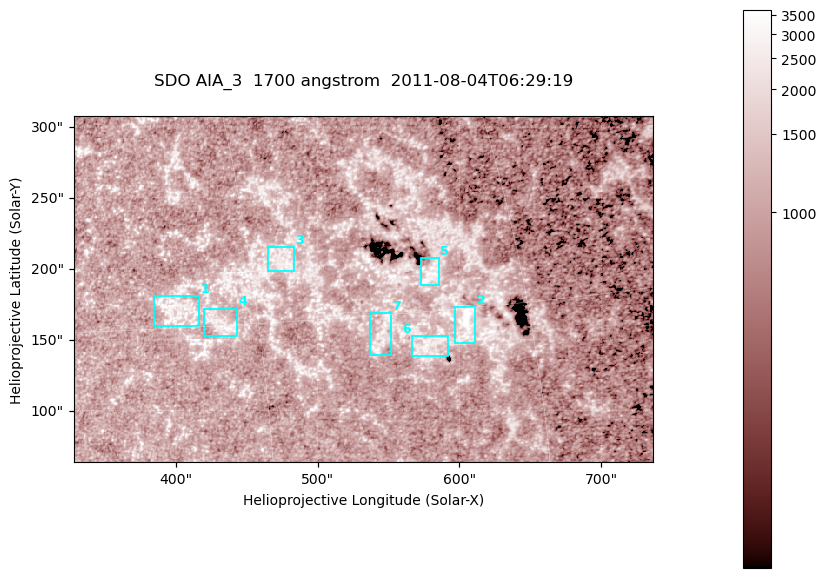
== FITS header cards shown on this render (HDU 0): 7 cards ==
TELESCOP= 'SDO     '           /
INSTRUME= 'AIA_3   '           /
WAVELNTH=                 1700 /
WAVEUNIT= 'angstrom'           /
DATE-OBS= '2011-08-04T06:29:19.714' /
CTYPE1  = 'HPLN-TAN'           /
CTYPE2  = 'HPLT-TAN'           /

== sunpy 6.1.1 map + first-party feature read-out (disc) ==
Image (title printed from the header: SDO AIA_3  1700 angstrom  2011-08-04T06:29:19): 666 x 399 px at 0.613 arcsec/px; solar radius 946 arcsec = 1543 px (partial field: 3.6% of the solar disc is inside the frame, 100% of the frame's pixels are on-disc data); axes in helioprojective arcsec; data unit not stated in the header (colour bar unlabelled)
Pointing: header CRPIX1/2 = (2049.23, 2048.32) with CRVAL1/2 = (0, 0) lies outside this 666 x 399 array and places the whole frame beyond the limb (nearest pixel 1.4 R_sun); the SolarSoft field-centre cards XCEN/YCEN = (532.1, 185.8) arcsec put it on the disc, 2061 arcsec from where CRPIX/CRVAL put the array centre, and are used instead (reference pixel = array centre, CRVAL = XCEN/YCEN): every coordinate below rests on XCEN/YCEN
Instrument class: DISC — disc imager (sunpy class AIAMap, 1700 A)
Bright regions (active regions / flare kernels): reference = the on-disc median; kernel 5 px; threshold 5 sigma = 1297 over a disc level ~992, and >= 1.15x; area >= 265 px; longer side >= 5 px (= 3.1 arcsec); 7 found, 7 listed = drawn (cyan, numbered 1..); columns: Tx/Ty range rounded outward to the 2 arcsec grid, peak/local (2 s.f.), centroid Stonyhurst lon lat
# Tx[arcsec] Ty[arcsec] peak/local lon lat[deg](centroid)
1 384..418 160..182 3.6 +26 +16
2 596..612 146..174 7.3 +41 +14
3 464..484 198..216 3.1 +32 +18
4 420..444 152..172 3.1 +28 +15
5 572..586 188..208 3.5 +40 +17
6 566..592 138..154 3 +39 +14
7 536..552 138..170 3.1 +36 +14